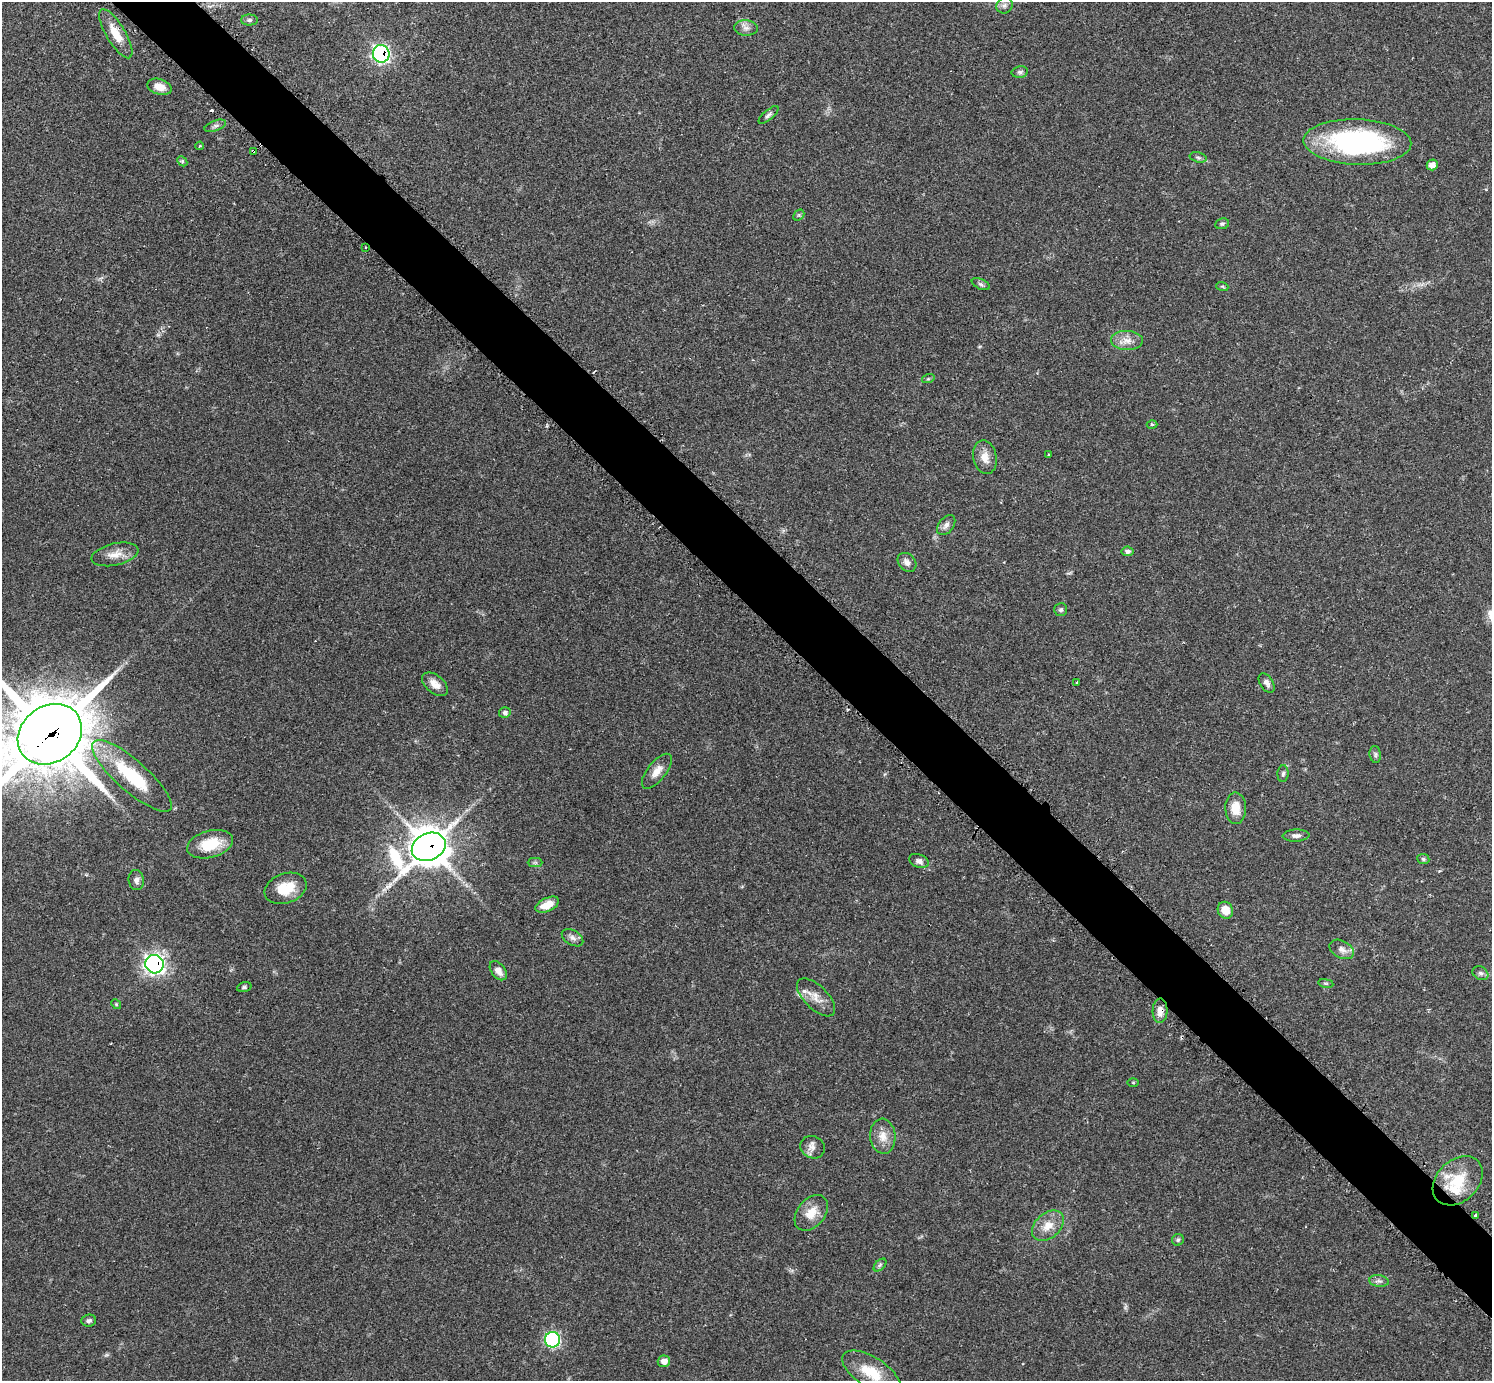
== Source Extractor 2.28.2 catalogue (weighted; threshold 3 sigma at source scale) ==
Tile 6 of 4 x 4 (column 2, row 2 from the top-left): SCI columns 1521-3010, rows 2948-4326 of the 6040 x 6040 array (HDU 1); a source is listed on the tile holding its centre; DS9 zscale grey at full resolution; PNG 1494 x 1383 px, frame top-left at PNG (2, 2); each listed source drawn as its Kron ellipse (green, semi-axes under 4 px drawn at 4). Shown black and unused: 5% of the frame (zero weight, under 2 of 3 exposures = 2% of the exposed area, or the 3 px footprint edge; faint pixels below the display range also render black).
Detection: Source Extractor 2.28.2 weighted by HDU 2 'WHT'; one run over the whole footprint, this tile lists its part. Background 0.0776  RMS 0.0054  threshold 0.0244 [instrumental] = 3 sigma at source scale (4.5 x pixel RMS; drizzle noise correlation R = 1.50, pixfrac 1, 0.05/0.05 arcsec/px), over >= 5 px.
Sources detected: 81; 4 cosmic-ray / hot-pixel residue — neither listed nor drawn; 3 inside a brighter listed object's ellipse — not listed separately; the other 74 listed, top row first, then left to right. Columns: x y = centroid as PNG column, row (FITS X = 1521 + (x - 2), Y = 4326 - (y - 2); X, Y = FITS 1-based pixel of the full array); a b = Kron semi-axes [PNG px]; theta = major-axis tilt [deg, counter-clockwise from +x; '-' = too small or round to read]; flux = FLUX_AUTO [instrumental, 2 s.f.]
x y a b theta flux
1005 5 8 7 - 2
249 20 8 5 0 1.2
746 28 11 8 -5 2.7
116 34 28 9 -59 9.1
381 54 9 8 - 120
1020 72 8 5 10 1.3
159 87 12 7 -16 5
768 115 12 5 40 1.6
215 126 11 5 20 1.7
1357 142 54 22 -2 94
200 146 4 3 - 0.64
253 151 3 3 - 1.9
1198 157 8 5 -14 1.2
182 161 6 4 -45 0.79
1432 165 5 5 - 3.1
799 215 6 4 44 0.79
1222 224 7 5 10 1
366 247 3 2 - 0.62
981 284 9 5 -25 1.3
1222 286 6 4 -19 0.6
1127 340 16 9 -2 5
928 379 6 4 19 0.76
1152 425 5 3 - 0.65
1049 455 3 2 - 0.43
985 457 17 11 -78 5.8
946 525 11 7 51 2.6
1127 551 6 5 - 1.8
115 554 24 11 12 6.4
907 562 10 8 -46 2.7
1061 610 6 6 - 1.1
1077 682 3 2 - 0.64
1267 683 11 6 -57 2.1
435 684 15 8 -39 4.5
505 712 6 5 - 1.4
50 734 34 28 36 4500
1375 754 8 5 -82 1.3
657 771 21 9 51 5.2
1283 774 8 5 86 1.2
132 776 51 15 -41 36
1236 808 16 10 -88 7.9
1296 835 13 6 2 2.2
210 844 23 13 15 17
429 847 17 13 25 1300
1423 859 6 5 - 0.85
919 861 10 6 -22 2.6
535 863 7 4 0 1
136 880 10 7 -84 2.3
286 888 22 14 19 13
547 905 12 6 25 7.5
1225 910 9 7 -65 7
573 938 12 7 -32 2.5
1342 949 13 8 -28 3.4
155 964 9 9 - 210
498 971 11 7 -53 3.7
1480 973 8 6 -30 1.4
1326 983 8 4 -8 0.75
244 987 7 4 15 0.91
816 997 24 11 -45 6.5
116 1004 5 4 - 0.65
1160 1011 12 7 88 4.1
1133 1083 6 4 -1 0.6
883 1136 17 12 -85 6.6
812 1147 12 11 - 3.5
1458 1181 28 20 43 19
811 1213 20 13 51 8.5
1475 1215 3 3 - 1.1
1048 1226 18 12 41 7.6
1178 1240 6 6 - 0.95
880 1265 8 4 45 1.1
1379 1281 9 6 -8 1.8
89 1321 7 6 - 1.4
552 1340 7 7 - 84
664 1361 6 5 - 4
871 1373 33 15 -33 15
Overlapping masked pixels (flux is a lower limit): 8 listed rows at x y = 116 34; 381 54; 253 151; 366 247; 50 734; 429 847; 155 964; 1160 1011
Isophote crosses this tile's border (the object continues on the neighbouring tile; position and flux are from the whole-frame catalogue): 1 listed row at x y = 50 734